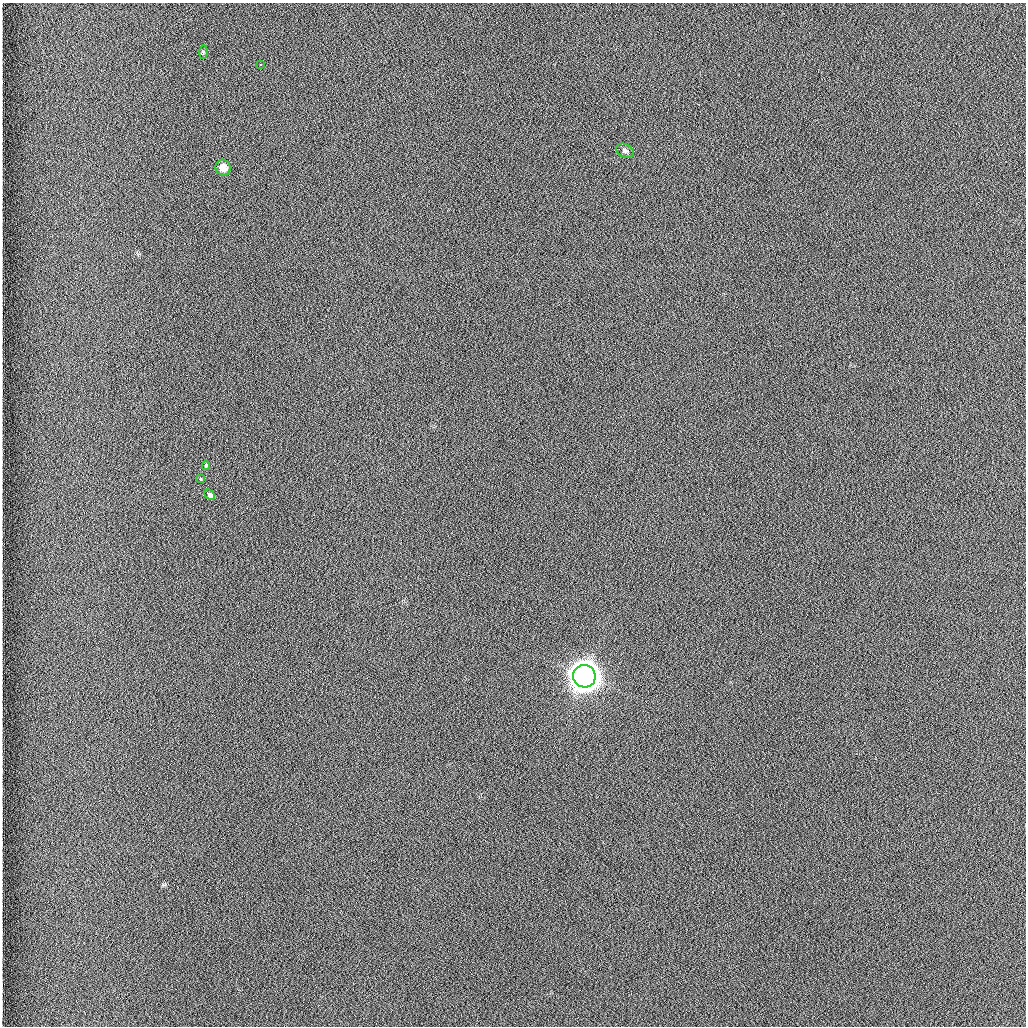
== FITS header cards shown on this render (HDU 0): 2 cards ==
NAXIS1  =                 1024 /fastest changing axis
NAXIS2  =                 1024 /next to fastest changing axis

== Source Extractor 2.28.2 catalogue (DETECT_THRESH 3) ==
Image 1024 x 1024 px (HDU 0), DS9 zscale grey, 1 PNG px = 1 image px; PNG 1028 x 1028 px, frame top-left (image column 1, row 1024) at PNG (2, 3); each listed source drawn as its Kron ellipse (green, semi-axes under 4 px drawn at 4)
Background 1260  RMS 5.9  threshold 17.7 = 3 sigma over >= 5 px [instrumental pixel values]
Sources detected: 8; all 8 listed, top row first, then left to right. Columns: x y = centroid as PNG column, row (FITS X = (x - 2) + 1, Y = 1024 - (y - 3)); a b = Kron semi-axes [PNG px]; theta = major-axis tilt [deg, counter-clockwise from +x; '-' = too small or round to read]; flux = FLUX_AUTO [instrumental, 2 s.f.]
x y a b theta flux
203 52 7 4 90 600
261 65 3 2 - 650
625 151 9 6 -26 1100
223 168 8 7 - 4200
206 466 4 3 - 3400
200 479 4 3 - 5600
210 495 6 3 -44 12000
584 676 11 11 - 950000